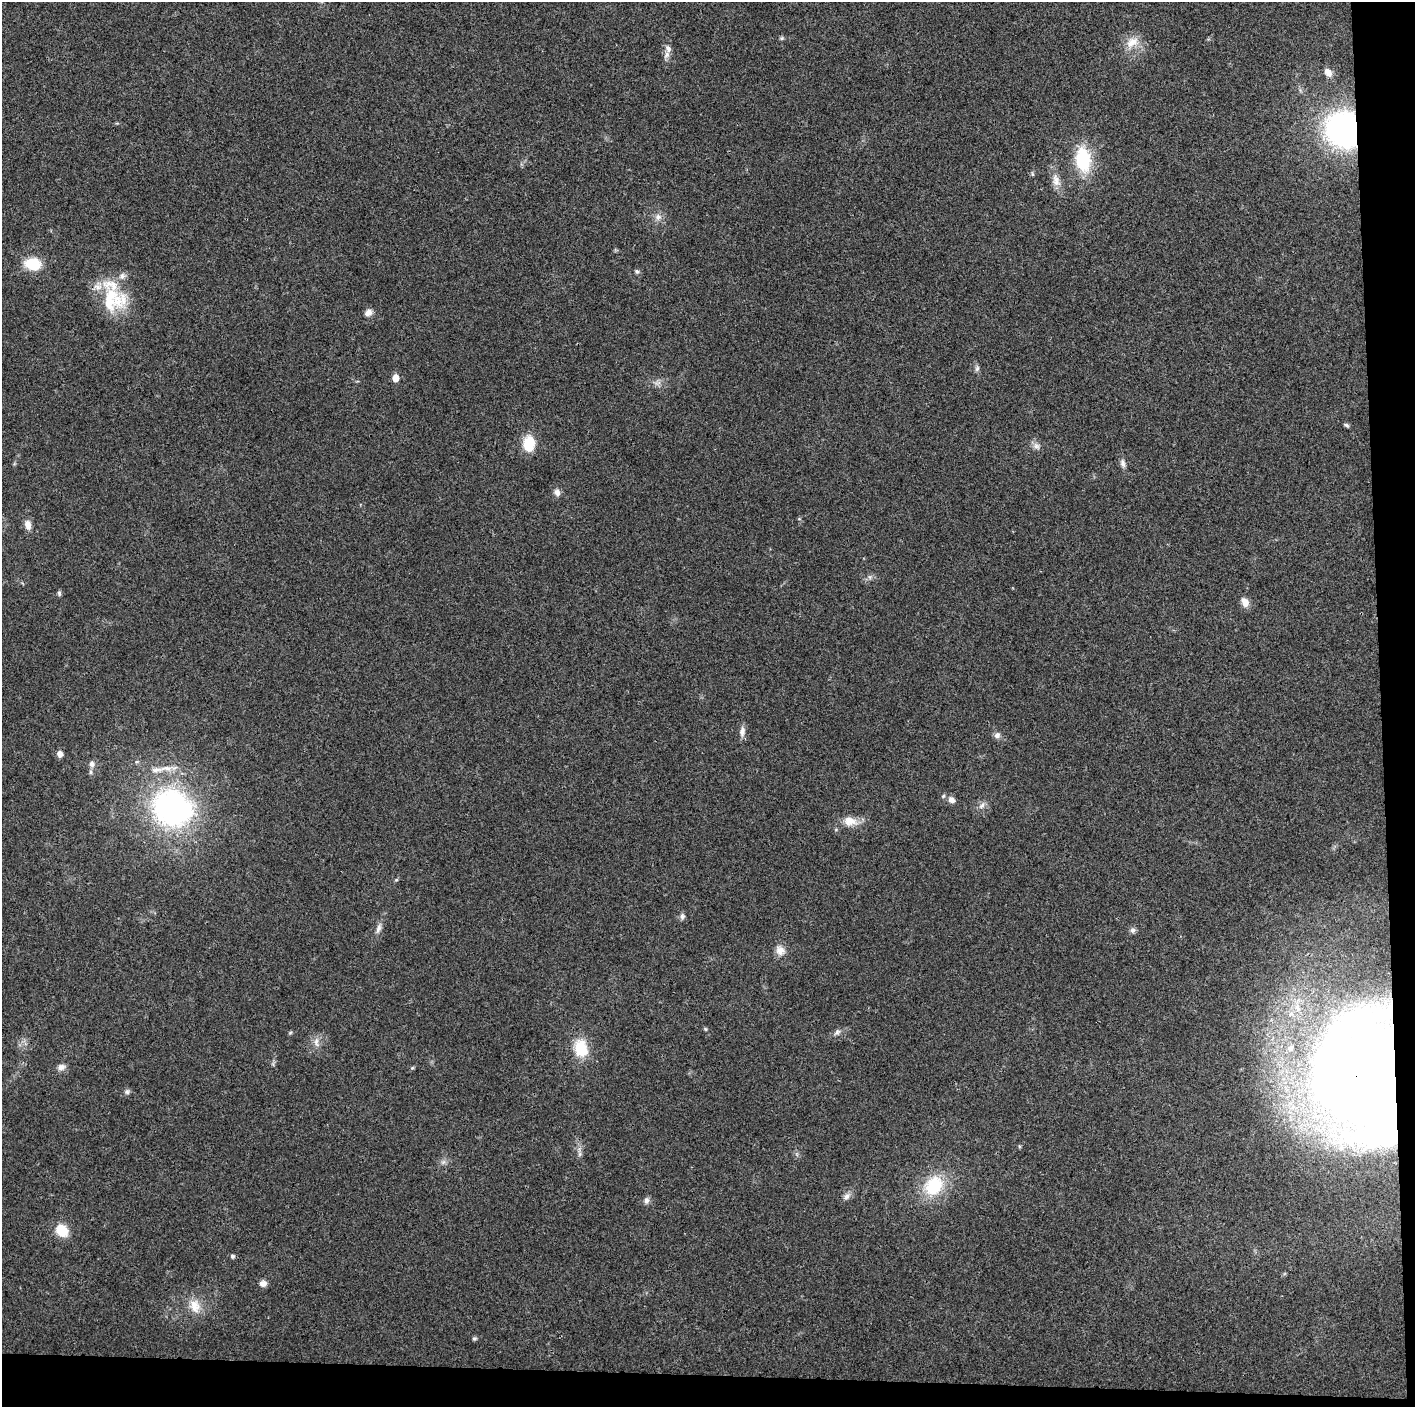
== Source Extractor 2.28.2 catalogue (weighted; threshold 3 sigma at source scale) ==
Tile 9 of 3 x 3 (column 3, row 3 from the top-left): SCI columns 2828-4240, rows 6-1410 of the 4241 x 4224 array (HDU 1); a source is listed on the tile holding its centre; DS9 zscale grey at full resolution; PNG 1417 x 1409 px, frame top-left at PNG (2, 2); no overlay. Shown black and unused: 5% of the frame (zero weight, under 3 of 4 exposures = <1% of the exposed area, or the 3 px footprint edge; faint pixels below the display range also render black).
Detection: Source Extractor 2.28.2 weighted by HDU 2 'WHT'; one run over the whole footprint, this tile lists its part. Background 0.0194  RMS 0.0039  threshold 0.0175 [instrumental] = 3 sigma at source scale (4.5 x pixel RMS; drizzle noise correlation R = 1.50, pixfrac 1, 0.05/0.05 arcsec/px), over >= 5 px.
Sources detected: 67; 1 inside a brighter object's white glare — not listed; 8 inside a brighter listed object's ellipse — not listed separately; the other 58 listed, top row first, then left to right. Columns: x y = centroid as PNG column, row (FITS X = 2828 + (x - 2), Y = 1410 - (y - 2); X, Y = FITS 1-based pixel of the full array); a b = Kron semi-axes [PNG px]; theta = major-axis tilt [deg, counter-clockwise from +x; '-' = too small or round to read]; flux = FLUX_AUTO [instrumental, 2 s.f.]
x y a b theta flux
782 38 6 5 - 0.6
1132 42 19 11 36 5.3
667 55 11 7 60 1.7
1328 72 11 8 -50 2.6
1343 130 26 23 -67 110
1083 160 28 17 -82 20
1032 174 6 3 -71 0.45
1056 179 14 9 -57 3.1
658 217 10 9 - 2
33 264 17 13 -8 11
637 271 6 5 - 0.84
117 301 29 21 -75 16
368 313 10 7 29 2
977 368 9 5 74 0.96
395 378 5 5 - 4.9
1346 425 8 4 -33 0.7
529 444 14 10 83 12
1036 446 11 8 -42 1.7
1123 463 11 6 -76 1.5
557 492 9 7 -55 1.9
28 525 13 8 -75 2.5
870 577 6 6 - 0.92
59 593 7 5 -81 0.7
1245 602 10 8 -66 3.2
742 731 13 7 84 2.2
997 735 8 8 - 1.5
60 754 5 5 - 2.7
92 764 8 7 - 1.8
166 768 21 7 1 3.9
951 800 8 7 - 2.1
982 805 9 5 59 1.3
172 808 38 35 -50 93
850 821 19 13 -4 5.1
396 880 6 4 18 0.43
682 916 7 6 - 1.2
378 928 13 6 70 1.9
1133 930 8 7 - 1.1
780 950 13 12 - 3.3
705 1029 5 4 - 0.44
837 1032 10 6 41 1.3
290 1033 6 3 20 0.47
316 1042 16 7 -85 2.3
581 1048 16 13 -78 13
61 1067 10 8 12 2
412 1068 5 4 - 0.49
1364 1077 110 85 -81 550
127 1092 7 7 - 1
1019 1146 5 3 - 0.42
580 1154 7 4 89 0.9
443 1162 7 5 44 1
934 1186 22 17 51 19
847 1196 11 7 49 1.7
646 1200 9 6 77 1.3
62 1231 13 11 -39 8.7
232 1256 5 5 - 0.93
263 1283 8 7 - 1.9
195 1306 19 14 -78 5.9
474 1338 6 5 - 0.62
Overlapping masked pixels (flux is a lower limit): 2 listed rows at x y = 1343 130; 1364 1077